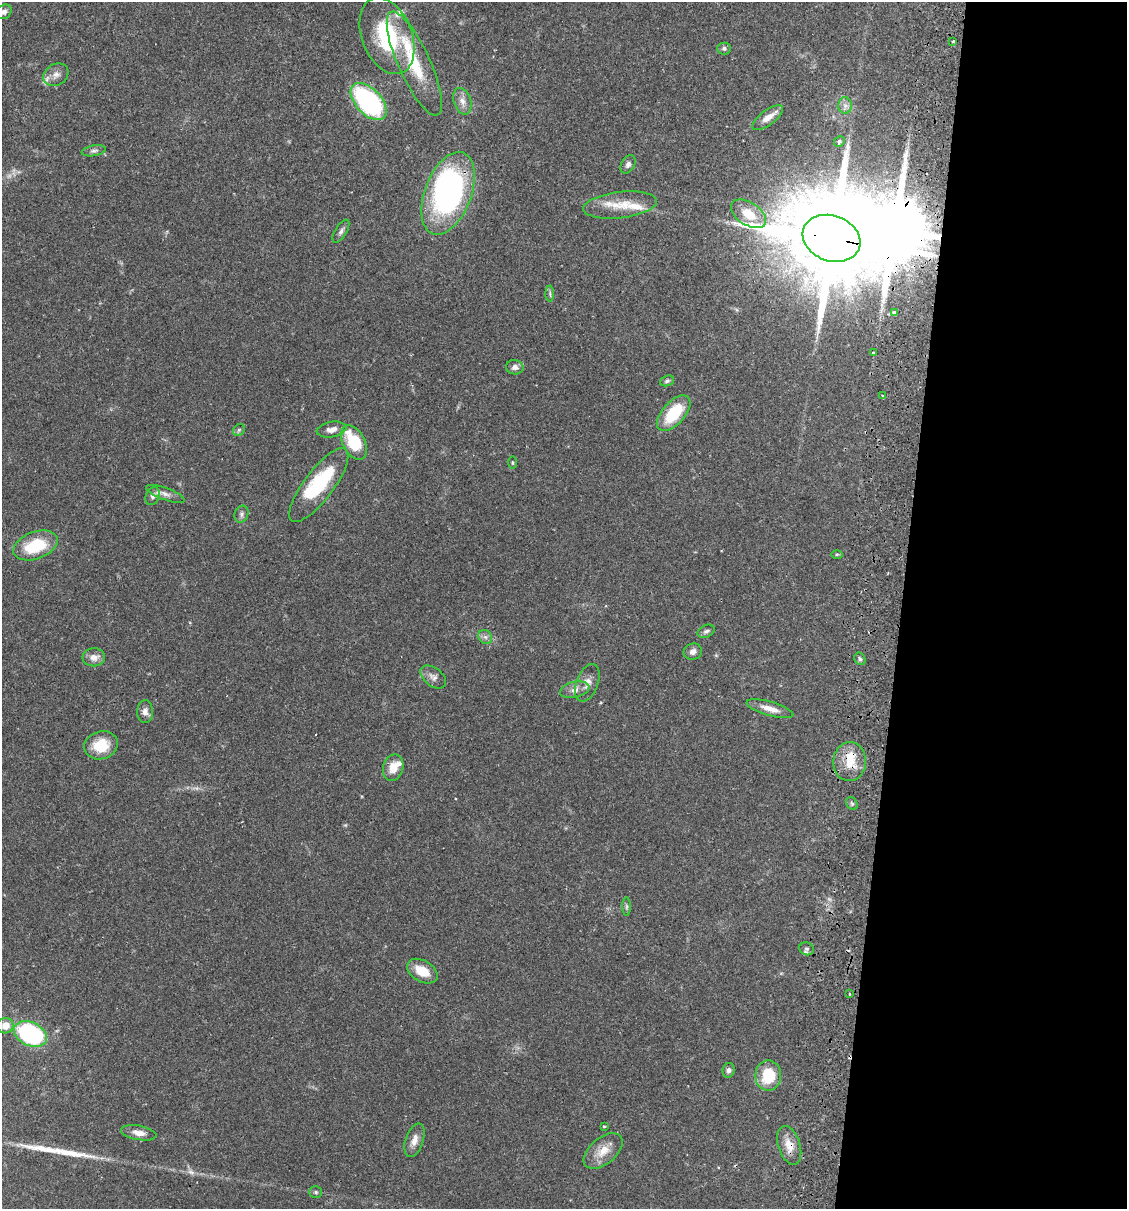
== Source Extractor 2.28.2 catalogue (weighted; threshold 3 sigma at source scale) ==
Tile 12 of 4 x 4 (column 4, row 3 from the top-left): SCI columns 3550-4674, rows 1224-2430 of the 4963 x 4856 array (HDU 1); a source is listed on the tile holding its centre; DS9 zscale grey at full resolution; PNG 1129 x 1211 px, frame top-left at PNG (2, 2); each listed source drawn as its Kron ellipse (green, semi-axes under 4 px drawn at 4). Shown black and unused: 20% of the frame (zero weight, under 2 of 3 exposures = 3% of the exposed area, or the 3 px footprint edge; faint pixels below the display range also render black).
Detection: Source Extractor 2.28.2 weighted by HDU 2 'WHT'; one run over the whole footprint, this tile lists its part. Background 0.0646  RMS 0.005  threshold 0.0226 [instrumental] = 3 sigma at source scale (4.5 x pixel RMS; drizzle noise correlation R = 1.50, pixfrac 1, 0.05/0.05 arcsec/px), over >= 5 px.
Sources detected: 78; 2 too faint to see at this stretch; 3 inside a brighter object's white glare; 3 cosmic-ray / hot-pixel residue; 1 long thin detection or spike segment (spike, bleed or trail) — neither listed nor drawn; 6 inside a brighter listed object's ellipse — not listed separately; the other 63 listed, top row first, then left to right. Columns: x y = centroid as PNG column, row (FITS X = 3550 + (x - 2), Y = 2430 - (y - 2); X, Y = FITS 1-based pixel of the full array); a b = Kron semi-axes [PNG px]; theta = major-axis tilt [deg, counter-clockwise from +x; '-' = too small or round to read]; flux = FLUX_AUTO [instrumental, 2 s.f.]
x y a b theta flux
4 12 8 6 40 1.8
387 36 40 25 -68 42
953 41 3 3 - 0.93
724 48 7 6 - 1.1
414 64 56 16 -66 27
56 75 13 10 30 3.8
462 101 14 8 -72 3.5
369 102 22 12 -46 71
845 106 8 7 - 2
768 118 18 7 36 4.4
839 142 6 5 - 0.81
94 151 12 5 10 1.6
628 164 10 6 61 1.7
448 193 43 23 69 130
620 205 37 13 6 13
749 214 19 11 -33 9
341 231 13 5 59 1.7
832 238 29 22 -20 11000
550 294 8 4 -89 0.84
894 313 4 3 - 0.84
873 353 3 3 - 1.3
515 367 9 7 -1 2.5
667 381 7 5 20 1
882 396 3 3 - 0.98
674 413 22 11 48 21
239 430 6 5 - 0.9
331 430 15 7 9 3.4
354 442 18 11 -61 25
512 463 6 3 -90 0.57
319 485 45 15 53 36
165 494 20 6 -20 3
153 496 9 6 67 2
241 514 8 7 - 1.5
36 545 23 13 20 22
837 554 6 4 0 0.68
706 631 9 6 25 1.4
485 637 7 6 - 1.6
693 652 9 8 - 2.6
94 657 11 9 1 3.8
860 659 6 5 - 1.1
433 677 15 9 -38 2.9
587 683 20 11 69 4.4
575 690 15 8 13 3.2
770 709 24 7 -16 5.4
145 712 11 8 -88 2.7
101 745 17 14 16 13
850 762 19 16 84 11
393 768 13 10 73 6.9
852 804 7 5 -53 0.96
627 906 9 4 90 1
807 949 7 6 - 1.3
422 971 16 10 -30 10
850 994 3 2 - 0.45
5 1026 8 7 - 4.6
30 1034 17 11 -24 68
729 1070 7 6 - 1.8
768 1075 15 13 -89 17
604 1126 3 3 - 0.61
139 1133 18 7 -10 4.3
414 1140 17 9 71 4.2
789 1145 20 11 -72 6.5
603 1151 23 13 40 7.7
316 1192 6 5 - 1
Overlapping masked pixels (flux is a lower limit): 4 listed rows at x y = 448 193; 832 238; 850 762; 789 1145